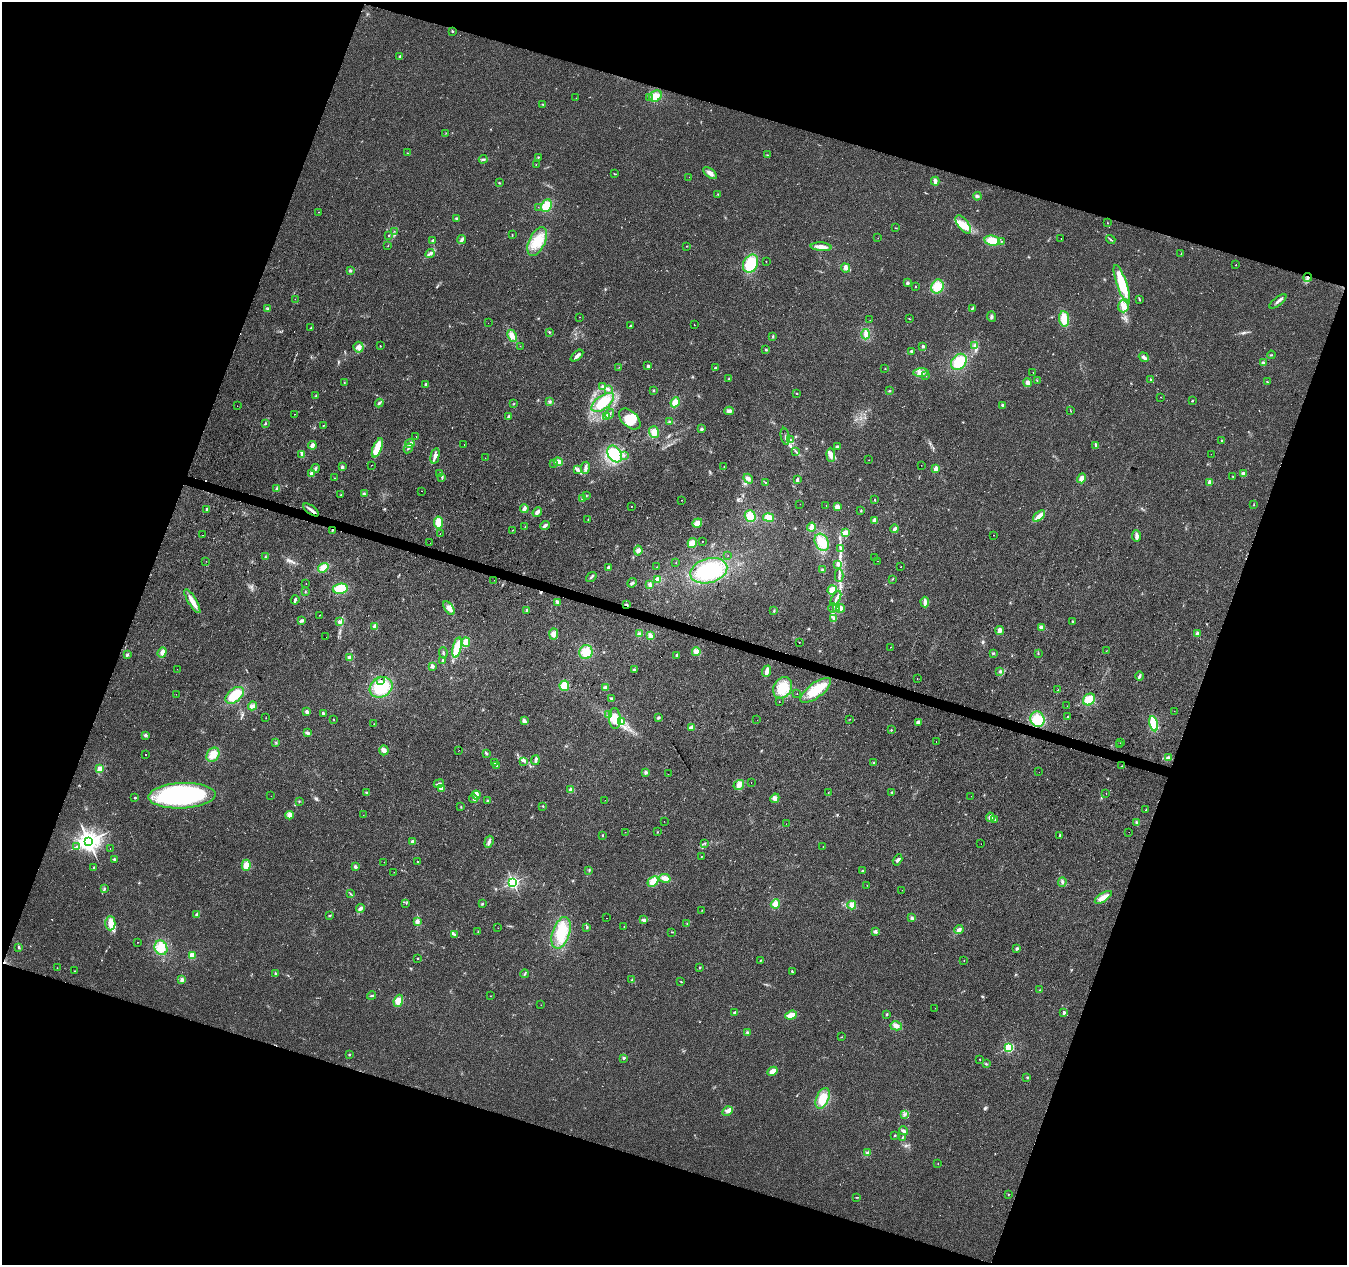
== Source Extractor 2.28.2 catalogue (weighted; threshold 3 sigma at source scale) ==
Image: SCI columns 1-5380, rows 215-5263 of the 5387 x 5542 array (HDU 1 of 3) = the unmasked area's bounding box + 8 px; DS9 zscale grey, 4 x 4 block average (1 PNG px = mean of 4 x 4 image px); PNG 1349 x 1267 px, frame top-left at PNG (2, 2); each listed source drawn as its Kron ellipse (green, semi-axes under 4 px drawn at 4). Shown black and unused: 38% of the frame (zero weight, under 2 of 3 exposures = <1% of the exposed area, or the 3 px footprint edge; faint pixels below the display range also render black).
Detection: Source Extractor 2.28.2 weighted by HDU 2 'WHT'. Background 0.0422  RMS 0.008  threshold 0.036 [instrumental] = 3 sigma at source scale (4.5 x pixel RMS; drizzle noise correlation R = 1.50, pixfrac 1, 0.0396/0.0396 arcsec/px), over >= 5 px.
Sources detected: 506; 3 inside a brighter object's white glare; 11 cosmic-ray / hot-pixel residue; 1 long thin detection or spike segment (spike, bleed or trail) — neither listed nor drawn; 2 coinciding with a brighter row at this scale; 23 inside a brighter listed object's ellipse — not listed separately; the other 466 listed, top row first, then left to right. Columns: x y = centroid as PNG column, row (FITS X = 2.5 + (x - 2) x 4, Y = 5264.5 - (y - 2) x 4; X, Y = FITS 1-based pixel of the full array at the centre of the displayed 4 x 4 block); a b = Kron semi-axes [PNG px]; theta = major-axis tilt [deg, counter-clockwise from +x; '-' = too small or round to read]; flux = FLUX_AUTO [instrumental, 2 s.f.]
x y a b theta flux
452 31 3 2 - 4.4
400 56 3 2 - 5
656 96 7 5 29 45
649 97 3 2 - 2.1
576 98 2 2 - 0.81
543 104 3 2 - 2.8
446 133 2 2 - 1.7
407 153 2 2 - 1.3
767 155 2 2 - 2.7
538 157 3 2 - 3.3
483 159 4 2 - 7.4
536 164 2 2 - 1.9
710 173 8 3 -37 24
615 174 3 2 - 2.7
689 177 2 2 - 0.76
935 181 4 3 - 18
499 183 3 2 - 2.3
718 194 3 2 - 2.4
977 196 4 3 - 10
546 206 6 5 - 70
538 207 2 2 - 0.89
319 212 2 2 - 1.6
456 218 4 2 - 5.3
1107 223 2 2 - 1.7
963 224 10 5 -53 42
896 228 2 2 - 2.5
394 231 2 2 - 1.4
389 235 2 2 - 7
512 235 3 2 - 2.3
878 238 2 2 - 1.4
1061 238 2 2 - 1.2
1111 239 5 2 - 5.2
462 240 5 3 - 11
433 241 3 2 - 9.1
537 241 15 8 65 100
992 241 8 5 -8 57
1002 241 2 2 - 1.6
388 246 2 2 - 2.8
687 246 2 2 - 1.9
821 247 10 3 -5 41
430 254 5 3 - 12
1181 254 2 2 - 1.9
766 261 2 2 - 2
750 264 9 7 63 130
1236 265 2 2 - 2.6
846 268 5 4 - 17
350 271 3 3 - 6.1
1308 277 4 3 - 13
907 283 2 2 - 37
1122 284 20 5 -71 170
915 286 2 2 - 2.3
937 286 7 6 - 82
295 299 2 2 - 0.95
1140 300 4 2 - 2.7
1278 301 10 2 37 15
1124 306 6 5 - 28
268 308 3 2 - 3.1
972 308 2 2 - 3.6
579 317 2 2 - 3
991 317 5 2 - 7.8
909 319 2 2 - 2
1064 319 8 5 -82 64
870 320 2 2 - 0.78
488 323 2 2 - 0.78
694 325 2 2 - 3.5
630 326 2 2 - 14
310 328 2 2 - 2.2
549 332 2 2 - 2.8
866 334 5 4 - 19
512 336 6 4 -65 30
773 337 2 2 - 1.7
975 345 3 2 - 6.1
380 346 2 2 - 4.9
520 346 2 2 - 1.5
923 346 2 2 - 35
359 347 5 5 - 21
766 350 2 2 - 4
911 351 3 3 - 7
1271 355 4 2 - 3.8
577 356 7 2 41 23
1144 357 5 3 - 14
959 362 9 7 47 120
1263 363 3 2 - 5.7
648 366 2 2 - 28
619 367 2 2 - 1.1
715 368 3 2 - 7
885 369 2 2 - 1.4
921 372 7 4 3 21
1033 372 2 2 - 2.2
926 375 2 2 - 3.9
729 379 2 2 - 3.3
1037 380 2 2 - 1.9
1151 380 2 2 - 3.1
344 382 2 2 - 2.1
1267 382 3 2 - 3
1027 383 4 4 - 14
426 384 2 2 - 37
603 387 4 2 - 7.4
608 389 3 3 - 6.2
653 391 3 2 - 3.6
889 391 3 2 - 2.7
797 393 2 2 - 2.1
316 396 2 2 - 2.7
1161 397 2 2 - 1.1
1192 401 2 2 - 9.4
550 402 3 3 - 6.6
603 402 13 6 37 130
675 402 5 4 - 38
379 403 4 2 - 8.3
513 404 2 2 - 1.8
1002 405 3 2 - 5.9
237 406 2 2 - 1.8
1070 410 2 2 - 2
729 411 4 4 - 14
294 414 2 2 - 2.6
609 414 5 2 - 7.3
606 416 4 3 - 8.1
508 417 3 3 - 7.6
630 419 13 8 -43 65
670 422 3 3 - 6.5
265 423 3 2 - 4.7
323 426 3 2 - 3.5
701 429 2 2 - 32
654 432 6 5 - 34
416 436 2 2 - 3.3
785 436 9 2 -77 8.5
790 439 3 2 - 4.5
1222 441 2 2 - 7.2
410 444 5 4 - 17
312 445 4 2 - 23
464 445 2 2 - 1.2
1096 445 4 3 - 9.1
837 447 3 2 - 8
377 448 10 4 68 110
408 448 5 2 - 9.5
796 451 3 2 - 3
302 454 4 3 - 15
615 454 9 6 -55 100
1211 454 2 2 - 0.75
624 455 2 2 - 1.5
831 455 7 4 -86 26
435 456 8 4 76 21
485 458 2 2 - 0.96
869 460 2 2 - 0.82
558 462 4 4 - 30
554 464 2 2 - 4.1
371 465 2 2 - 4.2
921 465 2 2 - 1.6
342 467 3 2 - 9.5
724 467 2 2 - 1.9
316 468 4 2 - 8.2
585 468 6 3 81 15
936 469 4 3 - 20
577 470 3 3 - 8.3
311 474 3 2 - 21
440 474 2 2 - 5.2
1243 474 4 3 - 13
442 477 3 2 - 4.8
1233 477 3 2 - 2.2
335 478 2 2 - 4.3
1082 478 5 3 - 24
748 479 5 3 - 14
797 480 3 2 - 10
765 482 2 2 - 1.9
1210 482 2 2 - 85
276 489 3 3 - 6.4
421 491 2 2 - 1.5
341 494 2 2 - 1.9
364 494 3 3 - 6.4
586 496 2 2 - 3.1
582 499 3 3 - 6.8
874 499 2 2 - 2.8
682 500 2 2 - 2.7
800 504 2 2 - 2.8
826 505 2 2 - 1
1254 505 2 2 - 1.6
632 506 2 2 - 7.1
837 507 3 3 - 23
524 508 4 2 - 21
207 509 2 2 - 27
311 510 9 3 -35 17
861 511 2 2 - 3.1
537 512 5 3 - 19
750 516 6 5 - 64
1039 516 7 3 42 41
768 517 5 4 - 35
588 519 2 2 - 2.5
875 520 4 3 - 21
438 522 6 4 -80 53
697 523 5 3 - 31
545 526 5 2 - 14
525 527 2 2 - 1.9
811 527 4 3 - 22
895 529 4 2 - 13
332 530 3 3 - 5.1
513 530 2 2 - 4.8
845 533 4 3 - 26
440 534 2 2 - 6.8
203 535 2 2 - 4.9
994 535 2 2 - 3.3
1137 536 5 2 - 22
703 541 2 2 - 1.9
822 542 9 6 -60 62
430 543 2 2 - 1.8
692 543 5 4 - 33
840 549 2 2 - 4
638 551 5 4 - 16
728 555 2 2 - 1.9
265 557 3 2 - 3.8
874 558 2 2 - 0.91
206 561 2 2 - 0.6
878 561 2 2 - 1.1
676 563 2 2 - 1.8
838 564 3 2 - 12
657 567 2 2 - 1.1
901 567 2 2 - 2.9
323 568 5 4 - 39
608 568 3 2 - 12
822 569 3 2 - 2.7
709 571 19 12 16 270
839 575 6 2 89 9.7
591 577 6 2 38 6.2
892 579 2 2 - 2.7
494 580 2 2 - 13
658 580 4 3 - 18
632 583 5 2 - 8.2
306 584 2 2 - 1.4
650 585 3 3 - 15
340 589 7 5 9 92
832 590 5 4 - 37
305 592 2 2 - 1.7
836 598 8 2 62 14
295 600 5 2 - 9.7
192 601 13 3 -59 50
558 602 3 3 - 12
925 602 5 2 - 20
626 605 4 2 - 6.6
449 608 8 4 -56 27
833 608 5 2 - 7
841 608 4 3 - 17
837 609 2 2 - 6.7
527 610 2 2 - 6.7
774 611 3 2 - 3.6
319 615 2 2 - 1.2
834 618 2 2 - 3
301 620 4 3 - 8.7
1072 621 3 2 - 3.5
339 622 4 3 - 12
375 626 4 3 - 18
1041 628 4 3 - 17
1000 630 4 3 - 22
554 634 5 4 - 23
639 634 3 3 - 13
1197 634 4 2 - 15
650 636 4 3 - 22
326 637 2 2 - 0.75
466 642 4 4 - 27
799 642 2 2 - 3
457 647 10 4 77 110
890 647 2 2 - 1.2
1106 651 2 2 - 1.2
162 652 5 3 - 16
586 652 7 6 - 78
696 652 4 4 - 25
443 653 6 2 -81 5.2
993 653 3 2 - 3.8
1038 653 2 2 - 2.8
127 655 3 2 - 7.3
677 655 2 2 - 18
349 658 3 3 - 11
443 660 2 2 - 6.7
432 666 2 2 - 66
177 669 2 2 - 2.3
634 670 3 2 - 4.5
767 671 6 3 69 26
1000 671 3 3 - 7
1140 676 4 2 - 9.7
917 678 2 2 - 1.4
381 681 2 2 - 210
564 686 5 5 - 59
381 687 12 10 30 160
605 688 3 3 - 14
783 688 11 9 59 88
816 690 18 7 37 120
1058 690 3 2 - 2.2
176 694 2 2 - 0.89
797 694 2 2 - 2.3
235 695 10 6 40 100
611 698 3 2 - 5.1
1089 699 6 5 - 71
779 702 2 2 - 5.4
253 706 5 4 - 17
1067 706 2 2 - 0.96
1174 711 2 2 - 1.1
307 712 3 3 - 12
323 713 3 2 - 7.6
609 715 3 2 - 6.6
658 717 3 3 - 6.4
1068 717 2 2 - 10
266 718 2 2 - 1.8
615 718 10 6 -87 59
334 719 2 2 - 2.1
850 719 2 2 - 1.7
1037 719 8 7 - 97
757 720 2 2 - 0.95
524 721 4 3 - 14
622 721 3 2 - 6.5
918 722 3 3 - 16
374 724 2 2 - 0.88
1154 724 8 3 -79 160
692 728 2 2 - 93
891 730 2 2 - 2.6
308 733 4 3 - 9.8
145 735 3 3 - 7.4
936 741 2 2 - 2.3
276 743 2 2 - 2.9
1120 743 2 2 - 1.3
1120 745 2 2 - 2.4
384 750 5 4 - 16
459 750 2 2 - 1.4
486 753 2 2 - 9.8
146 755 2 2 - 6
213 755 7 6 - 45
1168 758 4 3 - 14
535 760 5 2 - 12
524 761 2 2 - 4.2
495 763 3 2 - 3.2
874 763 3 2 - 4.2
497 766 3 2 - 3.9
1122 766 2 2 - 1.8
99 769 2 2 - 86
646 772 3 3 - 9
1039 772 2 2 - 1.1
668 774 2 2 - 0.77
751 782 2 2 - 2.1
439 784 5 2 - 8.7
739 785 5 5 - 21
441 789 2 2 - 12
571 790 4 3 - 18
828 792 2 2 - 1.5
892 792 2 2 - 3.7
367 793 3 2 - 6
1106 793 2 2 - 1.6
476 795 4 4 - 25
182 796 34 12 2 840
271 796 2 2 - 0.89
971 796 2 2 - 0.53
135 798 2 2 - 7.7
775 798 5 4 - 15
473 799 4 2 - 8.1
488 800 3 3 - 4.4
605 800 2 2 - 3.4
299 801 2 2 - 2.1
543 806 2 2 - 3.6
461 807 2 2 - 2
1146 810 2 2 - 2.6
289 815 4 4 - 21
363 815 2 2 - 1.5
990 817 4 3 - 20
995 819 3 2 - 3.4
664 821 2 2 - 0.72
1137 823 3 2 - 7.1
786 824 2 2 - 0.69
625 832 2 2 - 0.94
657 832 2 2 - 2.3
1129 832 2 2 - 0.67
603 835 2 2 - 3
1060 835 4 2 - 4.5
88 841 3 3 - 3800
413 842 2 2 - 78
489 842 6 2 72 14
705 843 2 2 - 2.8
981 844 2 2 - 1
823 846 2 2 - 1.8
76 847 2 2 - 2.3
110 848 2 2 - 1.2
701 856 2 2 - 3.8
115 859 3 2 - 4.6
898 860 6 3 58 12
384 862 2 2 - 0.94
418 862 2 2 - 3.7
246 865 5 4 - 33
355 867 3 3 - 10
93 868 2 2 - 2.9
589 870 2 2 - 3.6
862 871 2 2 - 3
394 872 2 2 - 1.1
665 878 6 3 -14 34
653 881 6 4 42 42
513 882 2 2 - 1100
1062 882 5 2 - 7
867 885 2 2 - 1
104 888 2 2 - 3.4
902 890 2 2 - 0.86
350 894 2 2 - 2.1
1103 897 10 3 32 44
406 903 2 2 - 2.2
482 904 4 2 - 3.7
775 904 5 4 - 29
852 905 4 4 - 27
361 908 4 3 - 13
702 910 2 2 - 2
197 914 3 2 - 14
330 915 2 2 - 2.5
607 918 2 2 - 1.7
912 918 4 3 - 7.5
644 920 4 2 - 18
417 921 4 3 - 10
110 923 7 5 89 29
687 924 2 2 - 2.5
624 927 2 2 - 2.1
498 928 2 2 - 2.9
587 928 3 2 - 3.1
959 930 4 3 - 13
478 932 2 2 - 2.6
672 932 4 2 - 3
875 932 4 3 - 6.8
561 933 16 8 72 97
455 935 3 2 - 9.6
137 942 2 2 - 1.3
19 947 3 2 - 5.9
161 948 7 6 - 65
1017 949 3 2 - 9.2
192 956 2 2 - 230
418 958 2 2 - 3
761 960 3 2 - 3.1
964 961 2 2 - 1.3
700 967 2 2 - 3.3
57 968 2 2 - 1.5
75 971 2 2 - 1.3
792 971 3 2 - 4.7
275 974 3 2 - 3.3
525 974 4 2 - 5
632 979 2 2 - 3.3
182 980 3 3 - 14
681 982 2 2 - 1.6
1040 990 2 2 - 2
371 996 4 2 - 5.6
490 996 2 2 - 1
398 1001 6 4 68 41
541 1005 2 2 - 4.5
935 1008 2 2 - 0.91
734 1012 3 2 - 6.7
1064 1012 3 3 - 8.6
887 1014 2 2 - 5.7
791 1015 6 4 19 52
896 1026 6 4 -15 19
747 1032 3 2 - 5.2
842 1037 2 2 - 1.9
1009 1048 2 2 - 550
349 1055 2 2 - 5.2
623 1058 3 2 - 4.2
980 1059 2 2 - 2.1
986 1064 3 2 - 3.2
772 1071 5 2 - 47
1027 1077 2 2 - 4
823 1098 11 6 66 75
727 1111 5 3 - 14
904 1115 3 2 - 4.1
904 1131 5 3 - 12
895 1135 2 2 - 3.7
902 1137 2 2 - 1.9
868 1152 3 2 - 4
938 1163 2 2 - 1.5
1008 1194 2 2 - 5.1
857 1197 4 2 - 2.6
Overlapping masked pixels (flux is a lower limit): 4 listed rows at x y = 1308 277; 311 510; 332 530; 626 605
Diffuse or blended objects may show on this block-average render without a row.